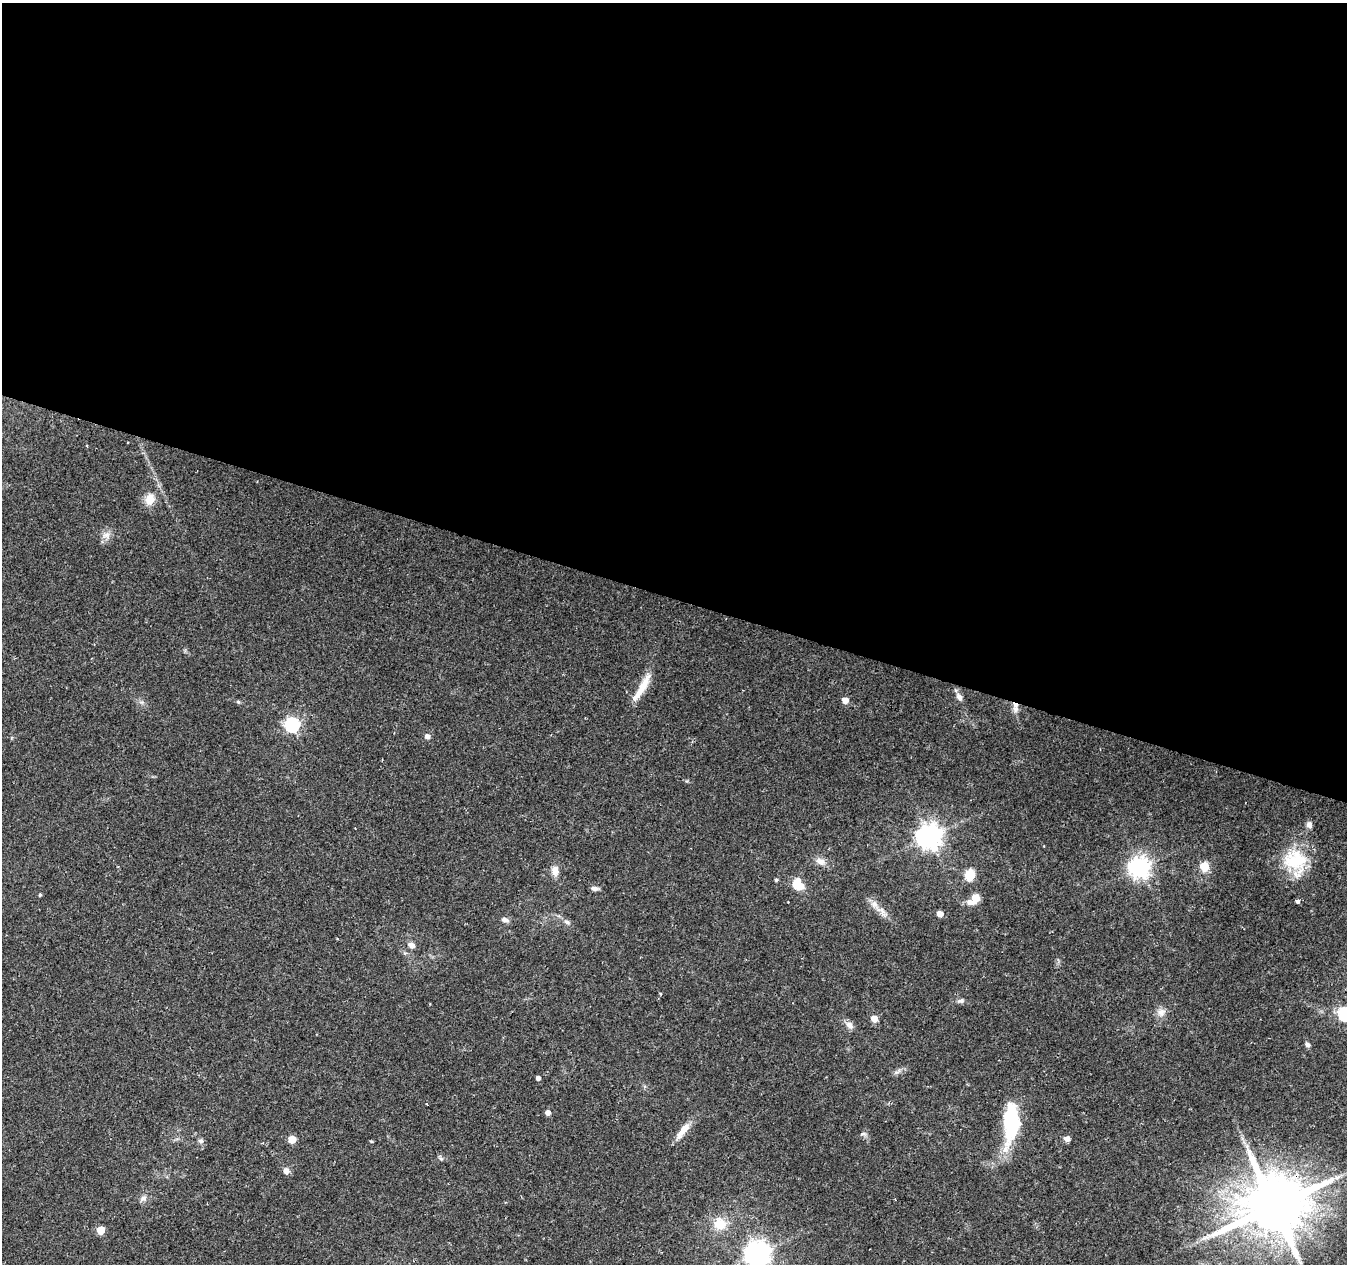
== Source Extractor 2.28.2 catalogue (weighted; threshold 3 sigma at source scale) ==
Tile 3 of 4 x 4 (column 3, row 1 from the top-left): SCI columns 2698-4042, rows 4066-5327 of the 5387 x 5542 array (HDU 1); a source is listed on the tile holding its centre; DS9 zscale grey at full resolution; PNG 1349 x 1266 px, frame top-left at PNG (2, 3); no overlay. Shown black and unused: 47% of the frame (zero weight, under 2 of 3 exposures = <1% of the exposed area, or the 3 px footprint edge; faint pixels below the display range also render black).
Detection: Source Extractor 2.28.2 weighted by HDU 2 'WHT'; one run over the whole footprint, this tile lists its part. Background 0.0295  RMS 0.0033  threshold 0.015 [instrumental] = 3 sigma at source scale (4.5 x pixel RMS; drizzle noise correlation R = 1.50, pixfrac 1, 0.0396/0.0396 arcsec/px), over >= 5 px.
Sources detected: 57; all 57 listed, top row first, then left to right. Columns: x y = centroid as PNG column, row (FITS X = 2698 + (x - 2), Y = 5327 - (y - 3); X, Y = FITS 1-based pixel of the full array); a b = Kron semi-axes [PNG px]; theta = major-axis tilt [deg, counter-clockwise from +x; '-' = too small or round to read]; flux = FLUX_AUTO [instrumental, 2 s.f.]
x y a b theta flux
128 442 2 2 - 0.34
150 499 14 11 75 3.9
106 535 11 8 4 1.9
642 687 37 8 61 6.3
959 697 9 6 -62 1.6
845 700 5 5 - 3.4
238 702 5 5 - 0.47
1016 709 11 8 -84 1.9
292 725 6 6 - 74
427 736 5 5 - 1.8
1309 825 8 7 - 1.4
929 837 8 8 - 300
1295 860 33 27 -21 16
820 861 13 9 -25 2.3
1204 866 5 5 - 15
1140 867 7 7 - 210
555 871 13 9 -85 2.3
970 875 6 5 - 22
776 880 4 4 - 0.48
798 884 14 11 -62 6.1
594 888 9 5 -6 1.3
40 895 4 3 - 0.4
976 898 5 5 - 7.5
1297 901 4 3 - 1.6
970 902 12 7 -20 1.9
874 904 10 9 - 2
882 911 12 6 -41 2
940 914 5 4 - 2.9
505 920 9 5 -16 1.3
567 922 9 5 -24 1
411 945 8 6 -30 1.6
661 994 3 3 - 0.44
961 1001 9 6 8 0.95
1161 1012 12 11 - 2.3
1345 1014 6 6 - 50
874 1019 5 5 - 4.2
849 1025 11 8 -37 1.8
1308 1045 5 5 - 1.1
898 1071 11 4 32 0.98
538 1078 4 4 - 1.2
427 1104 3 2 - 0.35
548 1112 5 4 - 1.9
1011 1122 42 15 87 28
683 1131 26 8 54 4.1
863 1134 9 3 5 0.57
292 1139 5 5 - 7.3
1067 1139 5 5 - 2.3
201 1141 7 6 - 0.81
371 1141 5 3 - 0.28
441 1159 6 4 -2 0.62
286 1171 6 5 - 2.3
1337 1177 12 5 23 1.5
143 1198 9 7 2 1.2
1274 1206 18 15 43 3000
720 1224 17 16 - 6.1
100 1230 5 5 - 7.9
757 1254 8 8 - 310
Overlapping masked pixels (flux is a lower limit): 1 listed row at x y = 1274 1206
Isophote crosses this tile's border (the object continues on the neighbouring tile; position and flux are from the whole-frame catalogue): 3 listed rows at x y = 1345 1014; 1274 1206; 757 1254